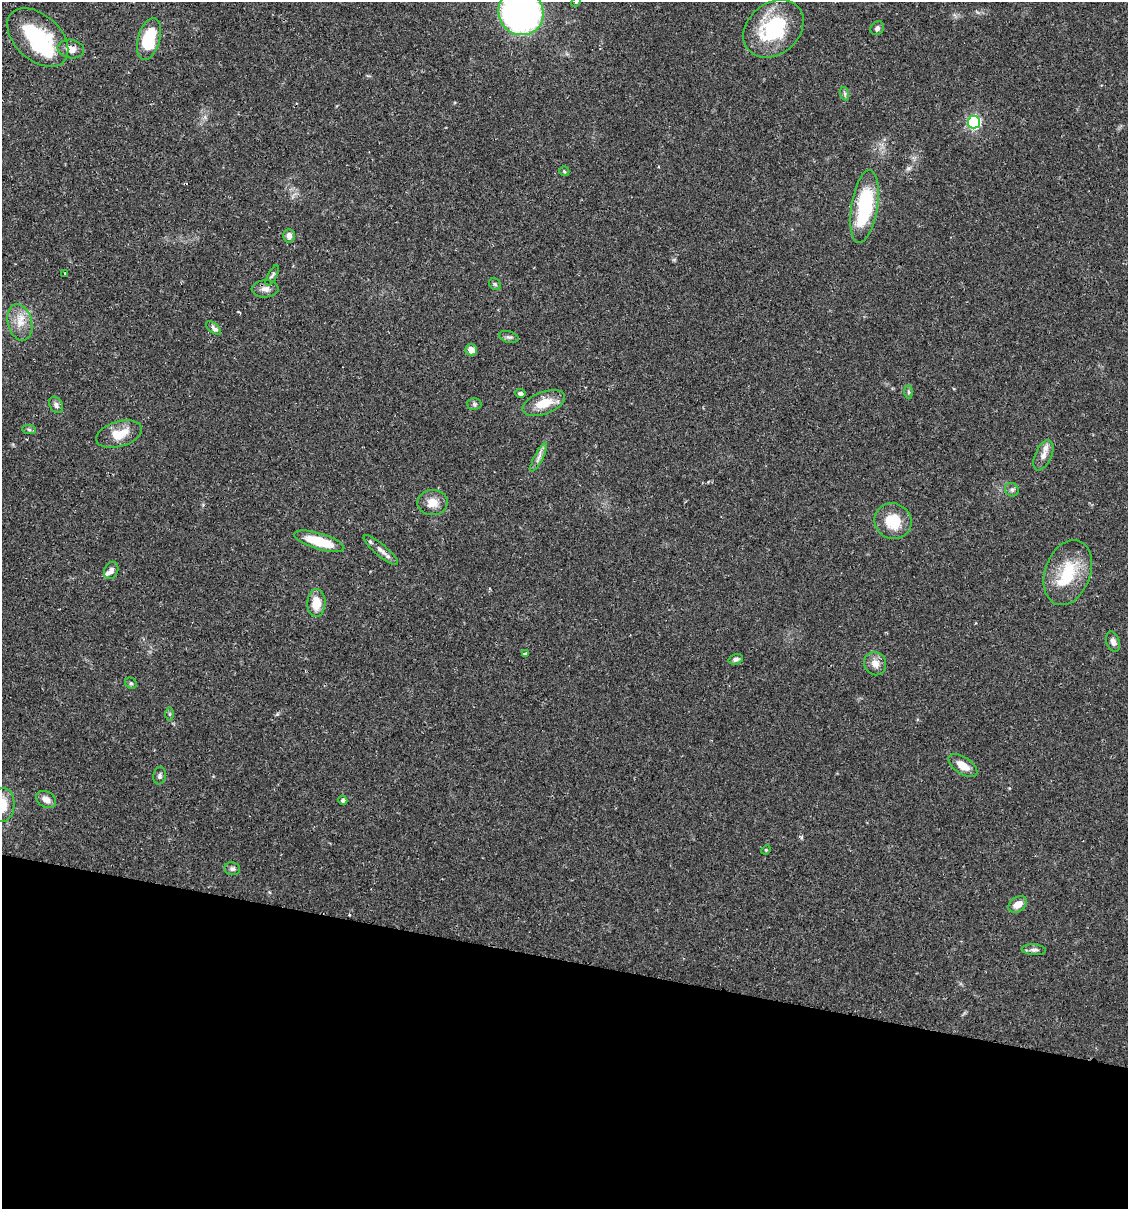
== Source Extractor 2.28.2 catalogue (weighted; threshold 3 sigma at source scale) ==
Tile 15 of 4 x 4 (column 3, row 4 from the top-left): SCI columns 2425-3550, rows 18-1224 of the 4966 x 4858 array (HDU 1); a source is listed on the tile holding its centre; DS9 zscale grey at full resolution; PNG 1130 x 1211 px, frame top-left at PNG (2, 2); each listed source drawn as its Kron ellipse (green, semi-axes under 4 px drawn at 4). Shown black and unused: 21% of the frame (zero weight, under 2 of 3 exposures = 3% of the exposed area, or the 3 px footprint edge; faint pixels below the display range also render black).
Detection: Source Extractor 2.28.2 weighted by HDU 2 'WHT'; one run over the whole footprint, this tile lists its part. Background 0.0646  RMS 0.005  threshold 0.0225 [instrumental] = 3 sigma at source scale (4.5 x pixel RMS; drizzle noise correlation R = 1.50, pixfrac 1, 0.05/0.05 arcsec/px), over >= 5 px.
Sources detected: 58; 2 inside a brighter object's white glare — neither listed nor drawn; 4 inside a brighter listed object's ellipse — not listed separately; the other 52 listed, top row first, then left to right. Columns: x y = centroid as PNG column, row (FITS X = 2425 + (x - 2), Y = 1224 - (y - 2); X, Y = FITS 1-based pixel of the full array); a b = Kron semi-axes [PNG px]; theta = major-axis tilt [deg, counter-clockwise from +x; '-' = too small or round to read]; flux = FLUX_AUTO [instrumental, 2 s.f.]
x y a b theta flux
576 2 5 4 - 0.66
521 12 23 22 - 210
877 28 7 6 - 1.3
773 29 33 25 40 35
38 37 36 22 -43 40
149 39 21 11 75 24
71 49 13 9 -10 4.4
845 94 7 4 -72 0.95
974 122 6 6 - 75
564 171 5 5 - 0.67
864 206 37 13 81 41
289 236 7 5 88 2.5
65 273 3 2 - 0.52
272 275 11 4 63 1.3
495 284 6 5 - 0.86
265 289 13 8 0 2.9
20 322 18 12 -76 7.1
213 328 9 4 -40 2.6
509 337 10 5 -14 1.3
471 350 6 5 - 4.1
909 392 7 4 -89 0.81
520 394 5 4 - 1.2
544 403 22 11 20 10
474 404 7 6 - 1
56 405 9 6 -58 1.7
29 429 7 4 -2 0.91
119 434 23 12 17 10
1043 455 16 8 66 3.3
539 457 16 4 63 2.3
1012 490 7 6 - 1.2
432 503 15 12 2 6
893 521 19 17 -24 14
319 541 26 8 -17 17
381 550 22 6 -40 3.1
111 570 9 6 64 2
1068 573 34 22 69 21
316 603 14 9 88 8.6
1113 642 10 6 -70 2.4
525 654 3 3 - 2.2
736 659 7 5 16 1.3
875 664 12 10 -61 4
131 683 6 5 - 0.83
170 714 6 4 -90 0.79
963 765 16 8 -33 6.1
160 776 9 6 79 1.3
46 799 10 7 -29 3.1
343 800 4 4 - 1.5
3 805 17 11 86 9.8
766 850 5 4 - 0.56
232 869 8 6 -14 1.4
1018 904 10 7 34 5.3
1034 950 12 5 -3 1.8
Isophote crosses this tile's border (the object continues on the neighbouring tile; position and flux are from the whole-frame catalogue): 3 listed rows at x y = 576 2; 521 12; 3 805